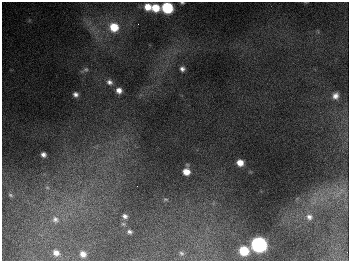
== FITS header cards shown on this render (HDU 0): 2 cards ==
NAXIS1  =                  347
NAXIS2  =                  259

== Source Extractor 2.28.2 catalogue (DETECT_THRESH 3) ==
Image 347 x 259 px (HDU 0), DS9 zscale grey, 1 PNG px = 1 image px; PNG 351 x 263 px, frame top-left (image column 1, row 259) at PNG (2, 2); no overlay
Background 676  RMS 51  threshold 153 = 3 sigma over >= 5 px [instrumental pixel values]
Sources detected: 28; all 28 listed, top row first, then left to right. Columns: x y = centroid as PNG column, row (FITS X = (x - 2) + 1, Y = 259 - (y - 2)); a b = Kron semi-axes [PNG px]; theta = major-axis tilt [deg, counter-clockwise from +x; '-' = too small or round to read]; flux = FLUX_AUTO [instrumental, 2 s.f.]
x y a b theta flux
182 3 4 3 - 4.4e+03
148 7 7 6 - 4.1e+04
156 8 7 6 - 6.3e+04
167 8 8 7 - 2.6e+05
114 27 9 9 - 8.4e+04
85 69 10 6 26 9.3e+03
182 69 6 5 - 1.2e+04
109 82 8 6 -19 1.4e+04
119 90 6 6 - 2.2e+04
76 94 6 5 - 1.3e+04
335 96 8 7 - 2.0e+04
43 155 5 4 - 1.3e+04
240 163 6 6 - 3.4e+04
186 171 8 6 84 4.0e+04
47 187 6 5 - 7.1e+03
340 192 22 5 48 2.5e+04
10 195 7 4 -28 5.5e+03
165 199 8 5 -5 5.7e+03
125 216 6 5 - 1.1e+04
309 217 10 9 - 2.0e+04
55 219 10 9 - 1.9e+04
123 224 6 5 - 5.1e+03
129 232 5 3 - 7.6e+03
259 245 8 8 - 1.1e+06
244 251 7 7 - 1.2e+05
56 253 5 5 - 1.7e+04
181 253 6 5 - 6.0e+03
83 254 5 5 - 1.8e+04
At the frame edge (FLAGS 8, measured only in part): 1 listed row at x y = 182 3